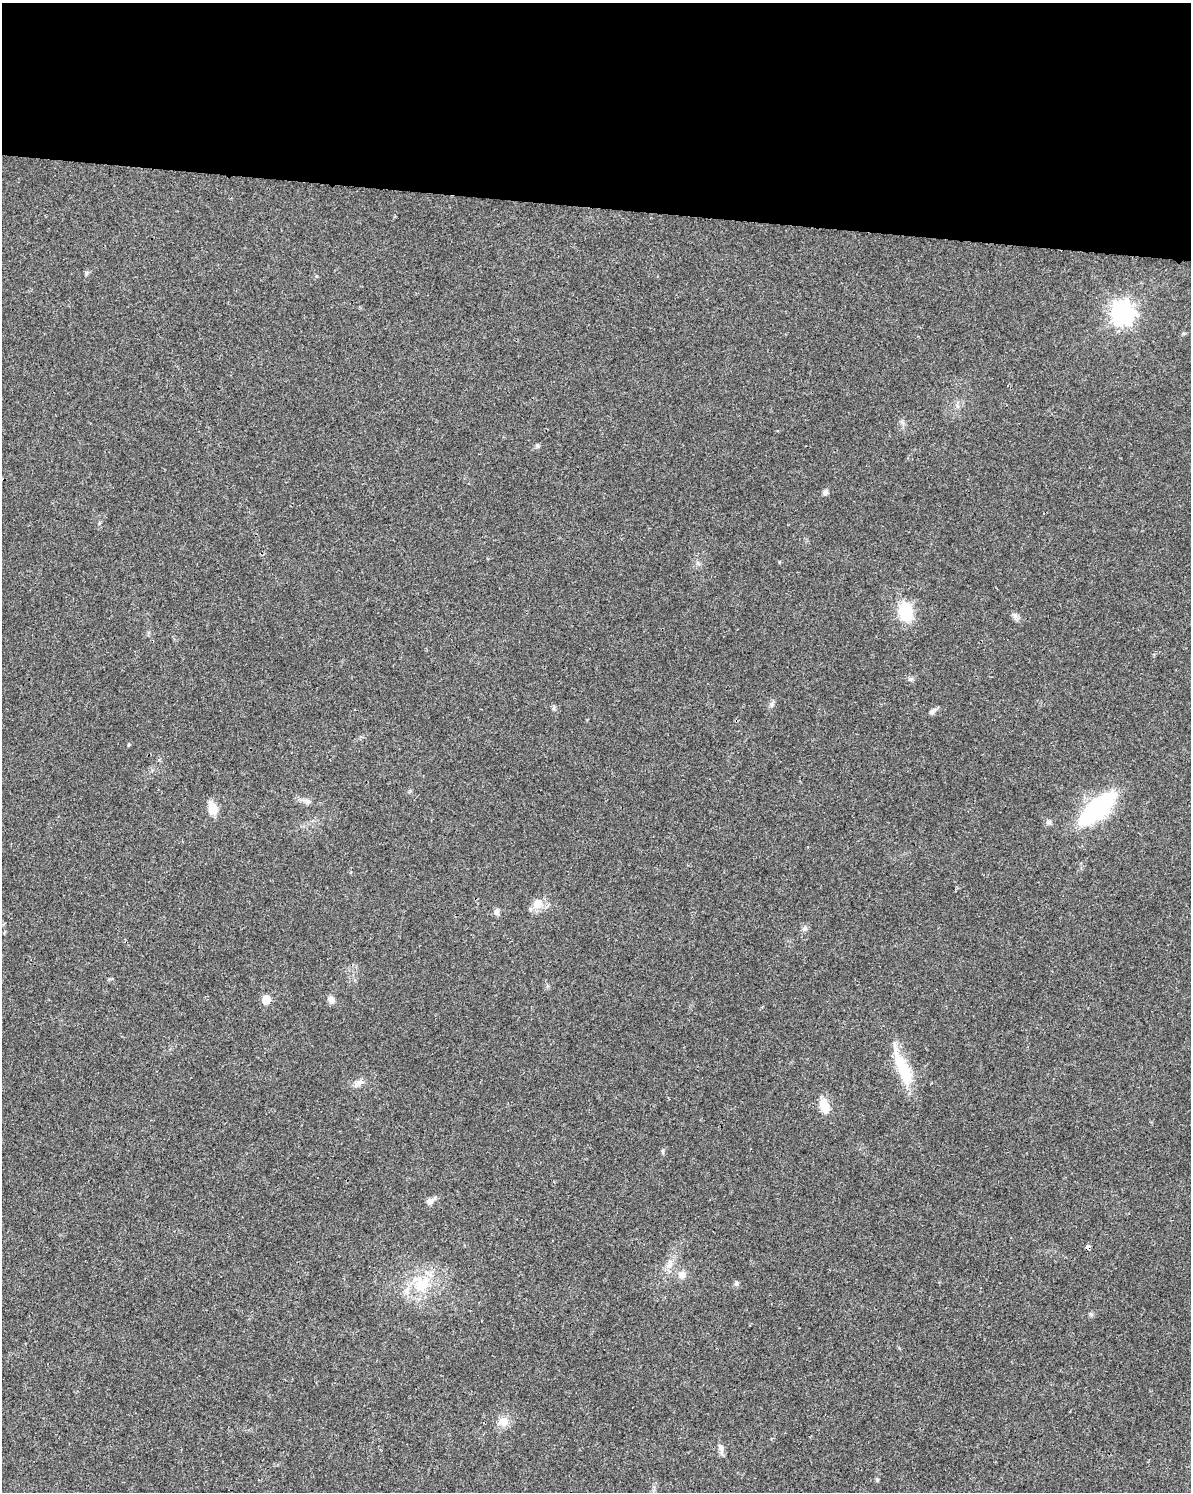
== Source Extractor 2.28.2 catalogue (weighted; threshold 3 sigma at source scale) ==
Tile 3 of 4 x 3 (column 3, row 1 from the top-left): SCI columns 2396-3584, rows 3221-4710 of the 4784 x 4997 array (HDU 1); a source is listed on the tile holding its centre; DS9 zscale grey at full resolution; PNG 1193 x 1494 px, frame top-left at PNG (2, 3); no overlay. Shown black and unused: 14% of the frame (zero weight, under 3 of 4 exposures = <1% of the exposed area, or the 3 px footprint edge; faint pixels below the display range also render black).
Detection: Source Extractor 2.28.2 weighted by HDU 2 'WHT'; one run over the whole footprint, this tile lists its part. Background 0.0199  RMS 0.0029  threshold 0.0129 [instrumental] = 3 sigma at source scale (4.5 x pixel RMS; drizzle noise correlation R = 1.50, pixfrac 1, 0.0396/0.0396 arcsec/px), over >= 5 px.
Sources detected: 33; all 33 listed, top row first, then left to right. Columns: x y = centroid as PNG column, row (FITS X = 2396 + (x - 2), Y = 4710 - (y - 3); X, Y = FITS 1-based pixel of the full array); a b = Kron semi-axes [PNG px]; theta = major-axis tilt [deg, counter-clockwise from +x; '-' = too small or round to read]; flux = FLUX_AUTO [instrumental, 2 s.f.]
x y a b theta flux
87 273 7 4 71 0.43
316 276 5 4 - 0.29
1122 313 9 9 - 190
538 446 6 5 - 0.48
825 492 6 5 - 1
779 562 5 3 - 0.22
905 612 20 14 -83 11
1015 615 9 6 -43 0.98
910 679 6 5 - 0.6
771 704 9 4 89 0.71
932 711 11 6 38 1
128 745 5 3 - 0.29
308 802 8 8 - 1.1
213 808 15 10 -71 3.6
1097 809 26 10 42 64
1048 822 8 7 - 0.77
537 903 16 14 63 3.4
497 912 8 7 - 0.99
805 928 8 6 2 0.73
266 1000 6 5 - 8.9
331 1000 9 8 - 1.3
903 1069 50 13 -67 12
359 1083 13 7 28 1.6
824 1106 18 11 -73 4
663 1151 8 3 -81 0.4
430 1201 14 7 27 1.4
1087 1247 4 4 - 1.2
669 1265 12 5 45 1.4
682 1275 11 10 - 1.8
737 1283 7 4 -71 0.46
421 1284 26 24 56 12
503 1421 13 13 - 2.8
721 1447 12 7 -68 1.3
Overlapping masked pixels (flux is a lower limit): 1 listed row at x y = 1087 1247
Unlisted compact peaks at least as high as the median listed source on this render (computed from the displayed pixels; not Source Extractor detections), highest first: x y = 877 1480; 1091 1314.